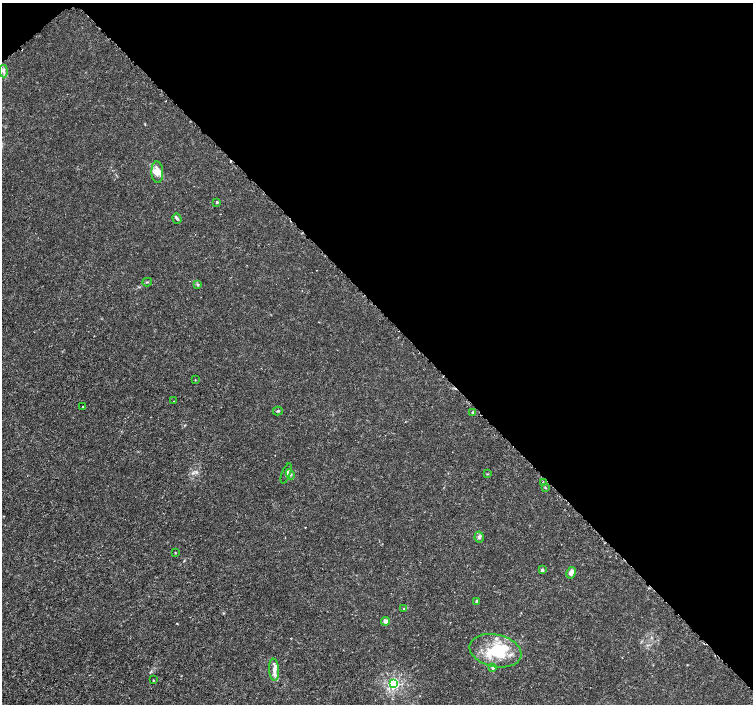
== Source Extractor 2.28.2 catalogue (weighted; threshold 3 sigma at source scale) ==
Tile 3 of 4 x 4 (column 3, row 1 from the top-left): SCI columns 3024-4524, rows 4386-5789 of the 6056 x 6026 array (HDU 1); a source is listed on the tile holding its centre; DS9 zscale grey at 2 x 2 block average (1 PNG px = mean of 2 x 2 image px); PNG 755 x 706 px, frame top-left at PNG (2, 3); each listed source drawn as its Kron ellipse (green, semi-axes under 4 px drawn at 4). Shown black and unused: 45% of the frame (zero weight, under 3 of 5 exposures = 2% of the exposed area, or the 3 px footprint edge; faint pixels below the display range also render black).
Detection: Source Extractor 2.28.2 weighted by HDU 2 'WHT'; one run over the whole footprint, this tile lists its part. Background 0.00166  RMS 7.4e-04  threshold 0.00334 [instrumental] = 3 sigma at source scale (4.5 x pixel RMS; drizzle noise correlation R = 1.50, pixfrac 1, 0.0396/0.0396 arcsec/px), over >= 5 px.
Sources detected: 36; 1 cosmic-ray / hot-pixel residue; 1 long thin detection or spike segment (spike, bleed or trail) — neither listed nor drawn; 6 inside a brighter listed object's ellipse — not listed separately; the other 28 listed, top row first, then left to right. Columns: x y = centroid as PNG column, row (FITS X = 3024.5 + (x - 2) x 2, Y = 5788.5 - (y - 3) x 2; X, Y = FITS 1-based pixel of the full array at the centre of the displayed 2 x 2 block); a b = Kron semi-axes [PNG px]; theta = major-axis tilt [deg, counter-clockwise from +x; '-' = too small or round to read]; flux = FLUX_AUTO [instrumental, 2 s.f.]
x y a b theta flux
3 71 6 4 -85 0.58
157 172 11 6 -88 1.3
217 202 3 2 - 0.28
177 219 5 3 - 0.3
147 282 5 2 - 0.15
198 284 4 3 - 0.2
195 380 2 2 - 0.082
174 401 2 2 - 0.063
83 406 2 2 - 0.088
278 411 5 3 - 0.22
472 412 4 2 - 0.16
286 473 10 3 69 0.47
290 474 5 3 - 0.36
487 474 3 2 - 0.11
543 482 3 2 - 0.11
545 488 3 2 - 0.13
479 537 5 4 - 0.47
175 553 3 2 - 0.098
542 570 4 3 - 0.38
571 573 6 4 62 0.75
477 601 3 3 - 0.19
404 609 3 3 - 0.14
386 621 4 4 - 0.73
495 651 26 16 -12 7.6
493 668 3 3 - 0.48
274 670 11 5 -86 0.89
153 680 3 2 - 0.094
393 683 4 3 - 32
Diffuse or blended objects may show on this block-average render without a row.